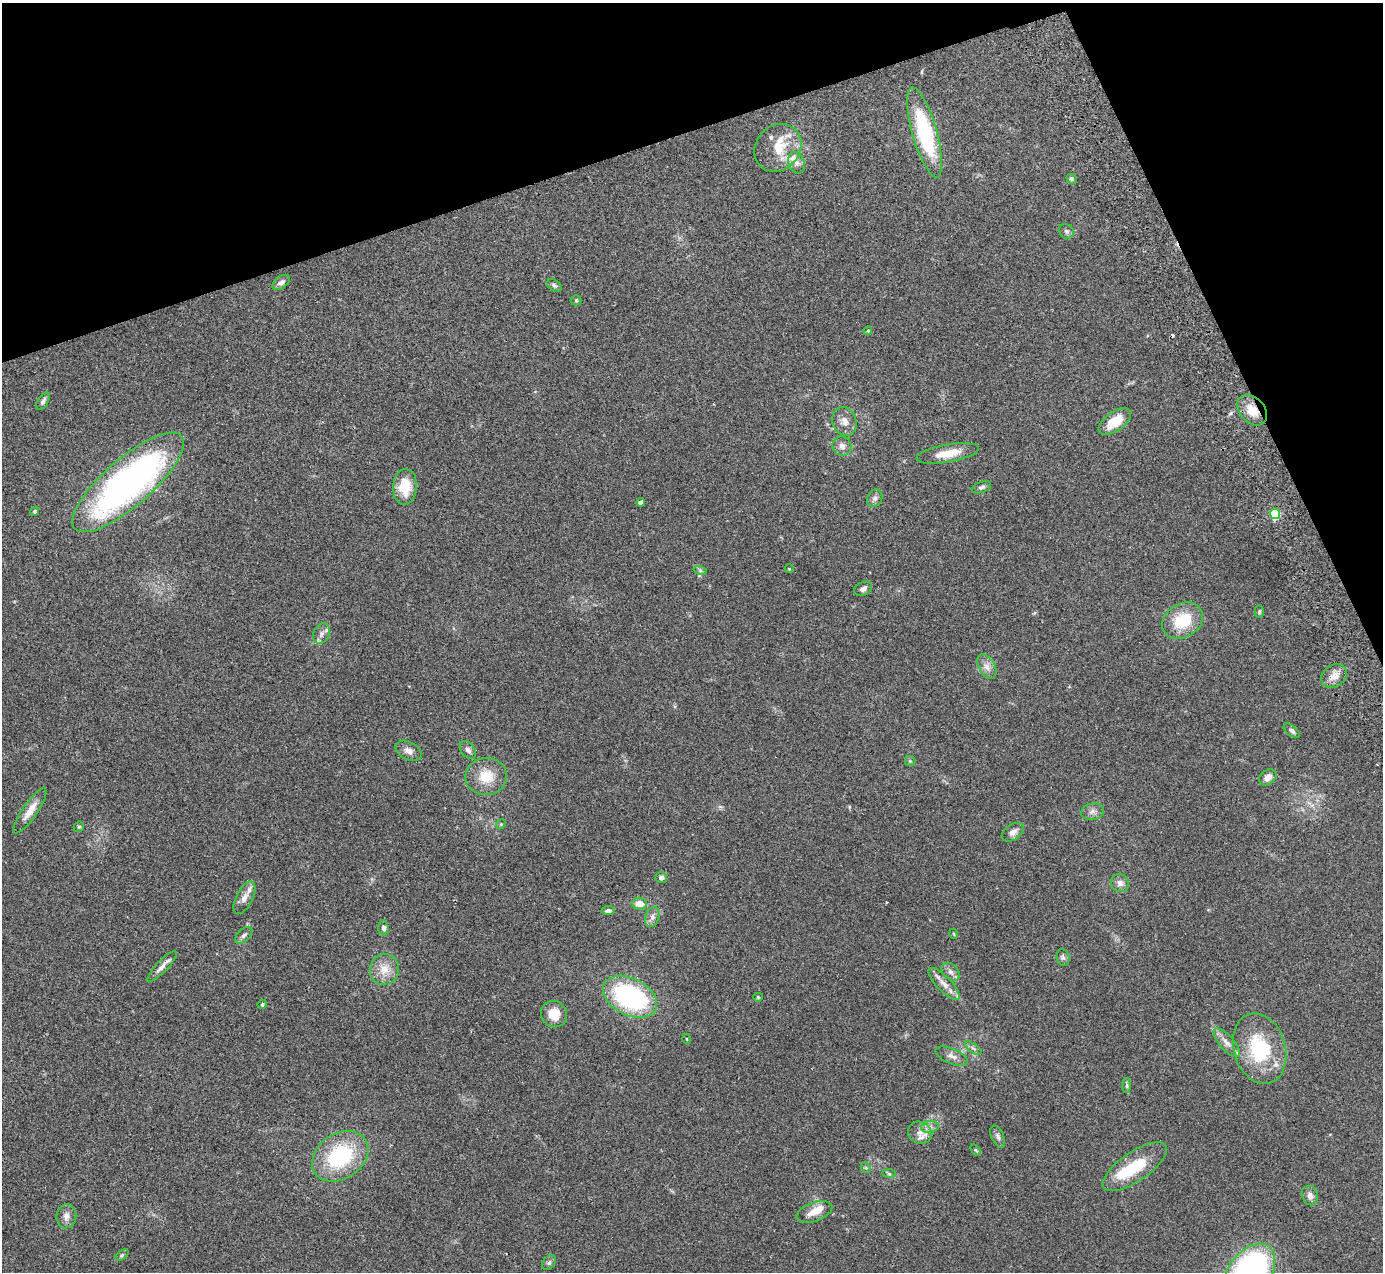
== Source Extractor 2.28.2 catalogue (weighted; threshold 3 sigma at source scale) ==
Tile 3 of 4 x 4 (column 3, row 1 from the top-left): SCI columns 2819-4199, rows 3988-5257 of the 5636 x 5565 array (HDU 1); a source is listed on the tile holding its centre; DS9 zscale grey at full resolution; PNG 1385 x 1274 px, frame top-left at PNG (2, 3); each listed source drawn as its Kron ellipse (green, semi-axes under 4 px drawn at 4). Shown black and unused: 17% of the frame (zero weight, under 2 of 3 exposures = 3% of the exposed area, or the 3 px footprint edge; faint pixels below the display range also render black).
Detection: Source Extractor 2.28.2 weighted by HDU 2 'WHT'; one run over the whole footprint, this tile lists its part. Background 0.0772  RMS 0.0083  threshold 0.0374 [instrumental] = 3 sigma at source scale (4.5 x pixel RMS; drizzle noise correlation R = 1.50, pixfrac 1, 0.05/0.05 arcsec/px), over >= 5 px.
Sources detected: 88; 1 inside a brighter object's white glare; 1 cosmic-ray / hot-pixel residue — neither listed nor drawn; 7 inside a brighter listed object's ellipse — not listed separately; the other 79 listed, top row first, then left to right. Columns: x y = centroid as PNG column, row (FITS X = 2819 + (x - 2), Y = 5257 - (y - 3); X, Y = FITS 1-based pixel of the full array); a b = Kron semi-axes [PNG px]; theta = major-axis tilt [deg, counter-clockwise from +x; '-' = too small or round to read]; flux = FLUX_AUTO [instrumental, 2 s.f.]
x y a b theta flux
925 132 46 12 -74 81
778 148 25 22 48 24
796 163 11 8 -69 4.1
1072 179 5 4 - 1.2
1066 231 8 7 - 2.1
281 282 10 6 37 3.3
554 285 8 5 -33 1.9
576 300 5 5 - 1.1
868 331 4 4 - 0.79
43 401 10 5 59 2.6
1252 410 17 12 -47 13
844 421 15 12 -70 6.8
1115 421 18 9 34 19
842 446 10 9 - 4.3
948 453 31 9 10 15
128 482 71 23 41 320
405 487 18 12 87 19
981 487 10 5 19 2.1
875 498 9 7 67 2.9
641 502 4 4 - 3.4
35 511 4 4 - 1.2
1275 514 5 5 - 54
789 569 4 3 - 0.6
700 570 7 4 -19 1.3
863 589 9 6 27 3.4
1259 612 6 4 89 1.1
1183 621 21 16 31 30
321 634 11 8 59 3.8
987 667 13 8 -59 5
1334 676 14 10 36 6.9
1292 731 9 5 -40 2.3
468 750 10 6 -51 3
409 751 14 9 -27 5.1
910 761 5 5 - 1.2
486 776 21 18 4 19
1268 777 9 7 37 5.9
30 811 27 7 55 10
1093 812 11 8 11 4.1
501 824 5 4 - 0.88
79 827 6 4 42 0.94
1013 832 12 7 33 4.4
661 878 6 5 - 2.6
1120 883 9 8 - 4.3
244 898 18 8 63 5.5
640 904 7 6 - 7.5
608 911 7 4 7 2.3
652 917 10 7 72 3.6
383 928 7 5 -85 3
954 934 5 3 - 0.79
244 935 10 6 45 2.7
1063 958 8 6 -74 2.2
162 967 20 6 47 5.2
384 969 15 14 - 11
951 972 10 7 -43 3.8
944 984 21 7 -46 7.5
630 997 29 18 -27 120
758 997 5 4 - 0.86
262 1004 4 4 - 1.1
554 1014 14 12 -45 13
687 1039 5 3 - 0.59
1227 1043 18 7 -48 6.4
973 1048 9 4 -35 2
1260 1049 36 26 -73 57
952 1056 17 7 -22 5.3
1127 1086 7 4 -90 1.4
930 1127 9 6 8 3.1
920 1133 12 11 - 6.2
998 1137 12 6 -65 2.7
976 1150 6 3 -53 0.93
340 1156 30 22 34 66
1135 1167 37 14 34 34
866 1168 6 4 -44 1.2
889 1174 6 4 -2 1.3
1310 1196 10 7 -66 4.4
814 1212 19 9 19 9.7
66 1216 12 10 85 5
122 1255 8 4 36 1.2
549 1263 8 5 50 2
1249 1272 32 21 52 230
Overlapping masked pixels (flux is a lower limit): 1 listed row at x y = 1252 410
Isophote crosses this tile's border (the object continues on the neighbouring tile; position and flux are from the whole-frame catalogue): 1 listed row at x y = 1249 1272